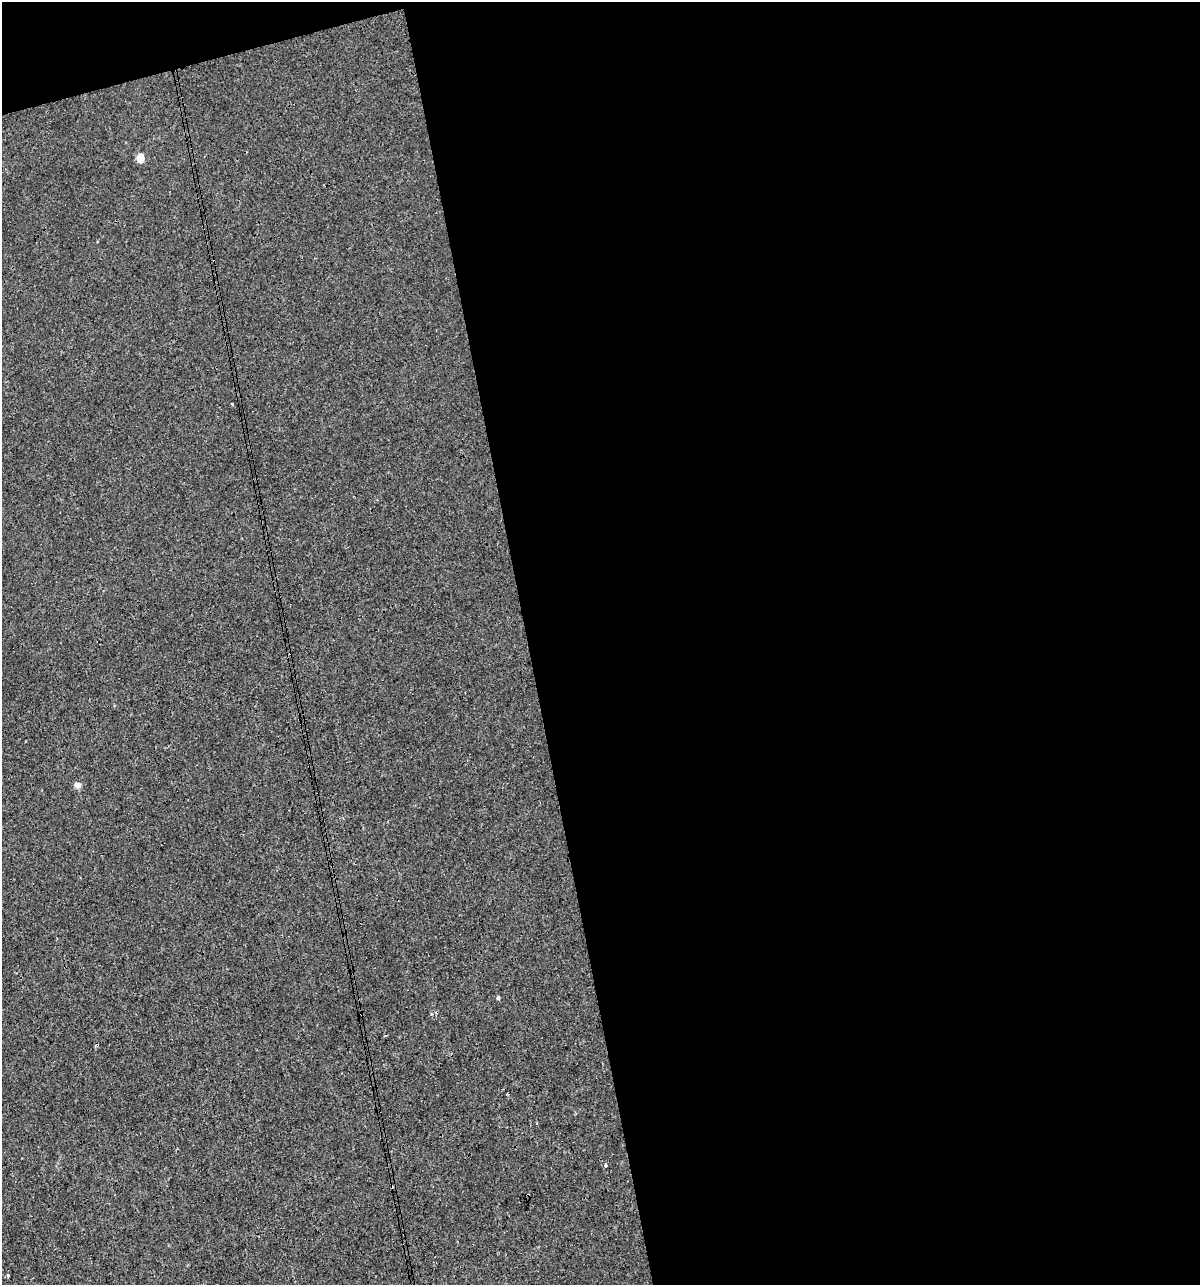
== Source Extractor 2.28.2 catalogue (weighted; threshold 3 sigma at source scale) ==
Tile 4 of 4 x 4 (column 4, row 1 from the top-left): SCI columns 3638-4835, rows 3850-5132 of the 4930 x 5132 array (HDU 1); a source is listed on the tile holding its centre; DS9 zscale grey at full resolution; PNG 1202 x 1287 px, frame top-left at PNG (2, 2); no overlay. Shown black and unused: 58% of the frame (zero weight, under 3 of 4 exposures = <1% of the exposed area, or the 3 px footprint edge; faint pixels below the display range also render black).
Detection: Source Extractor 2.28.2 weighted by HDU 2 'WHT'; one run over the whole footprint, this tile lists its part. Background 4.00e-05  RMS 0.0017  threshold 0.00747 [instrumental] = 3 sigma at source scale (4.5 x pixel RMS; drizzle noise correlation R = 1.50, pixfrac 1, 0.0396/0.0396 arcsec/px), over >= 5 px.
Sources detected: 10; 3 cosmic-ray / hot-pixel residue — not listed; the other 7 listed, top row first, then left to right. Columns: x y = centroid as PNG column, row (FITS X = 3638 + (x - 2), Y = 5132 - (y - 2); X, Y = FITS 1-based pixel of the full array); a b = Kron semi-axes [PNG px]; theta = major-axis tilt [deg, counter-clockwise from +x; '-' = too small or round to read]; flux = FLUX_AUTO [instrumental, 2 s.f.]
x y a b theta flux
140 158 5 5 - 3.8
232 404 3 3 - 0.24
77 785 9 7 -11 0.64
498 998 4 4 - 0.29
606 1165 3 3 - 1.5
528 1195 3 2 - 0.3
8 1275 4 3 - 0.24
Overlapping masked pixels (flux is a lower limit): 1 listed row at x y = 528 1195